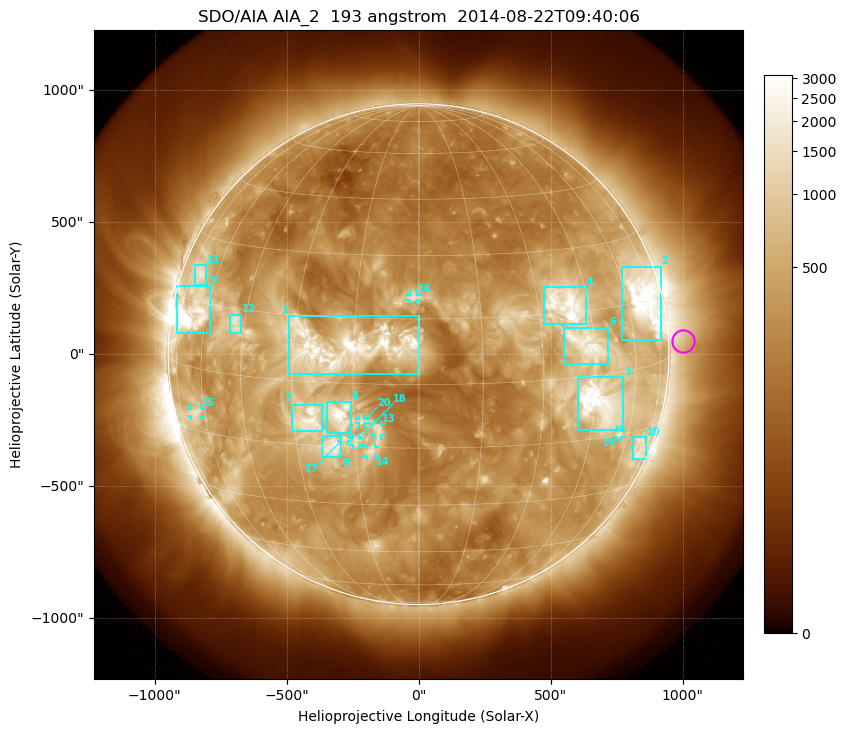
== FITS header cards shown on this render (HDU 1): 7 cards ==
TELESCOP= 'SDO/AIA'
INSTRUME= 'AIA_2'
WAVELNTH=                  193
WAVEUNIT= 'angstrom'
DATE-OBS= '2014-08-22T09:40:06.84'
CTYPE1  = 'HPLN-TAN'
CTYPE2  = 'HPLT-TAN'

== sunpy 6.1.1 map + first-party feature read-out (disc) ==
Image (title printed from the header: SDO/AIA AIA_2  193 angstrom  2014-08-22T09:40:06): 1024 x 1024 px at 2.4 arcsec/px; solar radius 949 arcsec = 395 px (full disc in frame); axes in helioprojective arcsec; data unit not stated in the header (colour bar unlabelled)
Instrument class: DISC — disc imager (sunpy class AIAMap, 193 A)
Bright regions (active regions / flare kernels): reference = the median radial profile (limb darkening/brightening removed); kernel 9 px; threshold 5 sigma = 880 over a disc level ~290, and >= 1.15x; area >= 12 px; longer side >= 9 px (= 22 arcsec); searched inside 0.97 R_sun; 21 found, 20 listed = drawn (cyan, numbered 1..; 8 of them under ~33 arcsec drawn as corner ticks so the feature stays visible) (cap 20 boxes per figure: the strongest are kept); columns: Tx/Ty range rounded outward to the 5 arcsec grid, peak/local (2 s.f.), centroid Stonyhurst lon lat
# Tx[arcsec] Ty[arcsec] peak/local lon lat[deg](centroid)
1 -490..0 -80..150 11 -18 +8
2 770..920 55..330 12 +68 +15
3 600..775 -290..-85 18 +47 -7
4 475..635 110..255 12 +38 +17
5 -920..-790 80..260 24 -67 +12
6 550..720 -40..100 8.4 +43 +7
7 -480..-365 -295..-190 9.2 -26 -9
8 -345..-255 -300..-180 9.5 -18 -8
9 -370..-290 -390..-310 8 -21 -15
10 810..865 -395..-315 4.2 +69 -19
11 -850..-805 260..335 5 -69 +21
12 -715..-675 80..150 5.9 -48 +12
13 -170..-140 -310..-265 5.6 -9 -11
14 -200..-165 -385..-350 5.9 -11 -16
15 -865..-825 -235..-205 4.5 -65 -10
16 -35..-5 205..225 4.5 -1 +20
17 -295..-265 -330..-310 5.4 -18 -13
18 -250..-225 -345..-315 5 -15 -14
19 750..770 -315..-290 4.7 +56 -15
20 -225..-200 -265..-245 4.6 -13 -9
Off-limb structures (1.02-1.3 R_sun): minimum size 162 px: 3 found; the strongest spans PA ~240..305 deg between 1.02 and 1.3 R_sun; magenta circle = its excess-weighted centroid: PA ~275 deg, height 1.06 R_sun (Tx ~1000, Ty ~50 arcsec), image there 1.8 x the reference